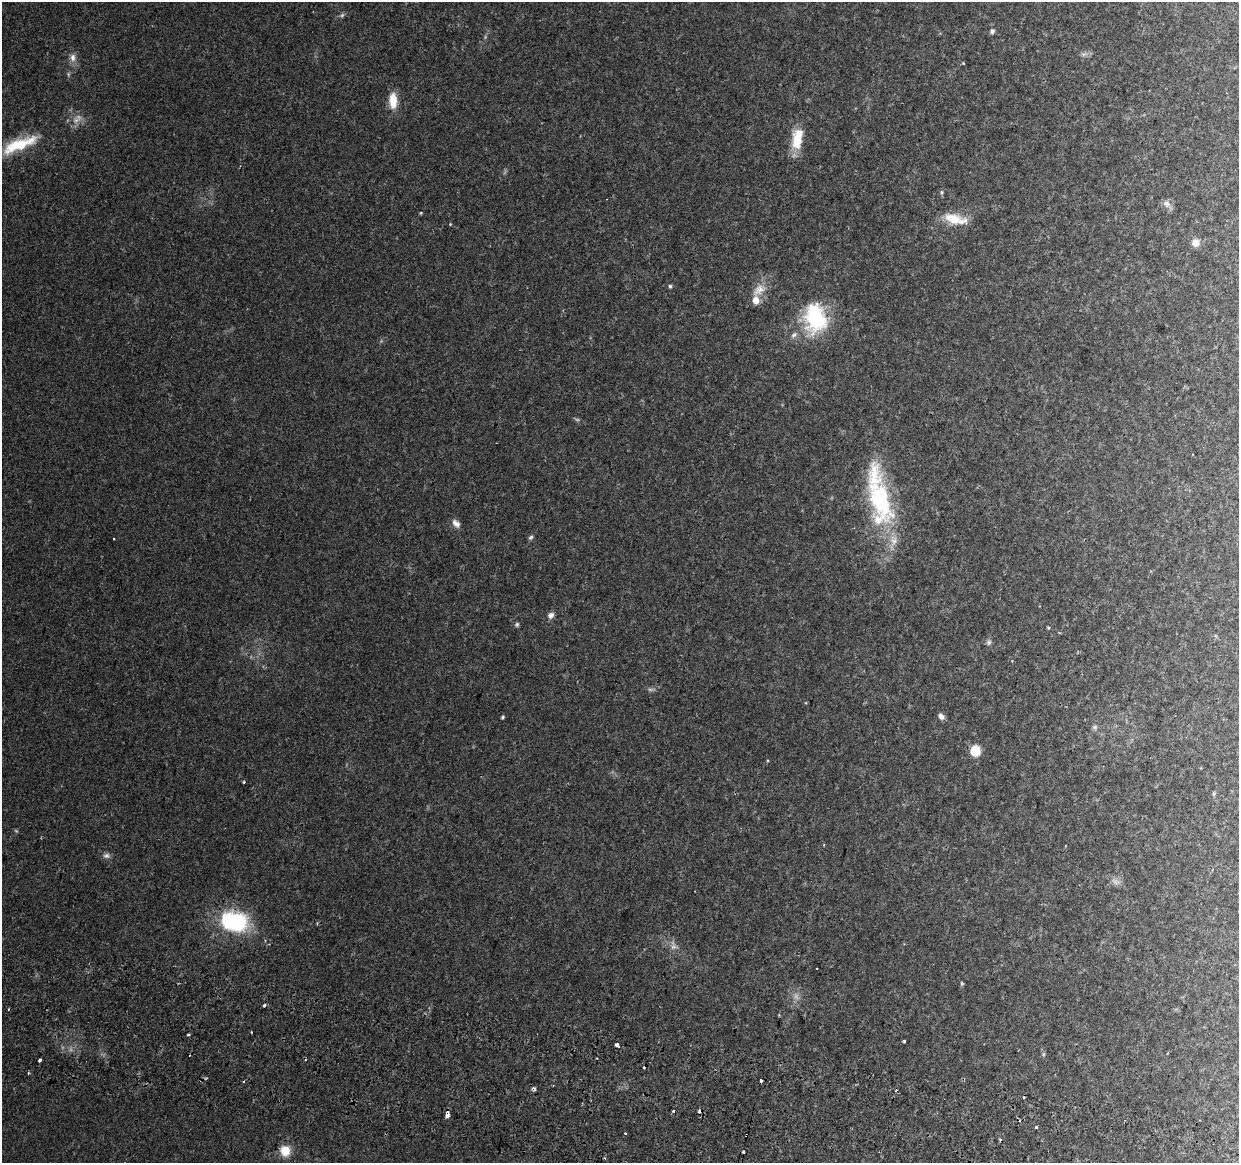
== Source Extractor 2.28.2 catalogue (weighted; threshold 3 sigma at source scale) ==
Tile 6 of 4 x 4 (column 2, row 2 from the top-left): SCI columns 1256-2492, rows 2655-3815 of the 4976 x 5248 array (HDU 1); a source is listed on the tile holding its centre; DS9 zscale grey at full resolution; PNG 1241 x 1165 px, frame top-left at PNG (2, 2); no overlay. Shown black and unused: <1% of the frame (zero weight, under 2 of 3 exposures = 3% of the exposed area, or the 3 px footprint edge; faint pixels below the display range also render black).
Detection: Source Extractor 2.28.2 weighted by HDU 2 'WHT'; one run over the whole footprint, this tile lists its part. Background 0.0401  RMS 0.0039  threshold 0.0178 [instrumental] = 3 sigma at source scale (4.5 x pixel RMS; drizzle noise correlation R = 1.50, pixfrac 1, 0.0396/0.0396 arcsec/px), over >= 5 px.
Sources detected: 65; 3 too faint to see at this stretch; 11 cosmic-ray / hot-pixel residue — not listed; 4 inside a brighter listed object's ellipse — not listed separately; the other 47 listed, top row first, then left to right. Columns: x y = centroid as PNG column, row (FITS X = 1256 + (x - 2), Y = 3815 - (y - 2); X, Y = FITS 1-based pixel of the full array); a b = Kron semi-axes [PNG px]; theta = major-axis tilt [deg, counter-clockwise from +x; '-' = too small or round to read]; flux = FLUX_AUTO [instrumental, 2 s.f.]
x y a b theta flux
342 15 7 4 46 0.69
992 31 7 5 71 0.89
73 57 11 7 89 2.2
963 63 3 3 - 0.44
393 101 20 10 -88 5.9
797 139 26 12 81 10
19 144 50 13 22 16
942 192 7 4 -82 0.55
1166 204 11 8 -45 1.8
421 213 4 3 - 0.35
953 219 25 12 -13 8.1
450 224 3 3 - 0.27
1195 243 9 8 - 2.9
670 286 4 4 - 0.64
759 290 18 11 39 4.8
815 318 36 25 -82 29
794 335 9 6 44 1.2
880 499 62 28 -74 45
456 523 11 7 -37 2.1
531 537 7 5 33 0.74
114 539 3 2 - 0.45
551 615 8 7 - 1.6
517 624 6 5 - 0.64
989 642 8 7 - 0.95
941 716 8 6 -46 1.6
502 717 4 3 - 0.56
1095 727 7 4 -90 0.74
975 751 10 10 - 6.9
244 782 3 3 - 0.91
824 845 4 3 - 0.33
106 856 9 7 8 1.3
1116 881 7 4 71 1.1
234 921 27 18 -8 40
817 969 3 3 - 1.4
962 984 6 3 -20 0.42
264 1006 3 3 - 2.5
188 1035 3 3 - 0.72
904 1041 3 3 - 1
617 1045 4 3 - 5.8
1043 1054 6 4 89 0.55
39 1060 3 3 - 1.5
761 1080 3 3 - 2.1
533 1089 6 5 - 0.86
673 1110 3 3 - 1.1
447 1114 7 3 79 11
1036 1127 3 3 - 2
285 1151 13 11 -73 5.9
Overlapping masked pixels (flux is a lower limit): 3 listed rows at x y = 617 1045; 533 1089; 447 1114
Isophote crosses this tile's border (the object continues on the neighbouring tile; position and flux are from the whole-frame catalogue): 1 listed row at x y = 19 144